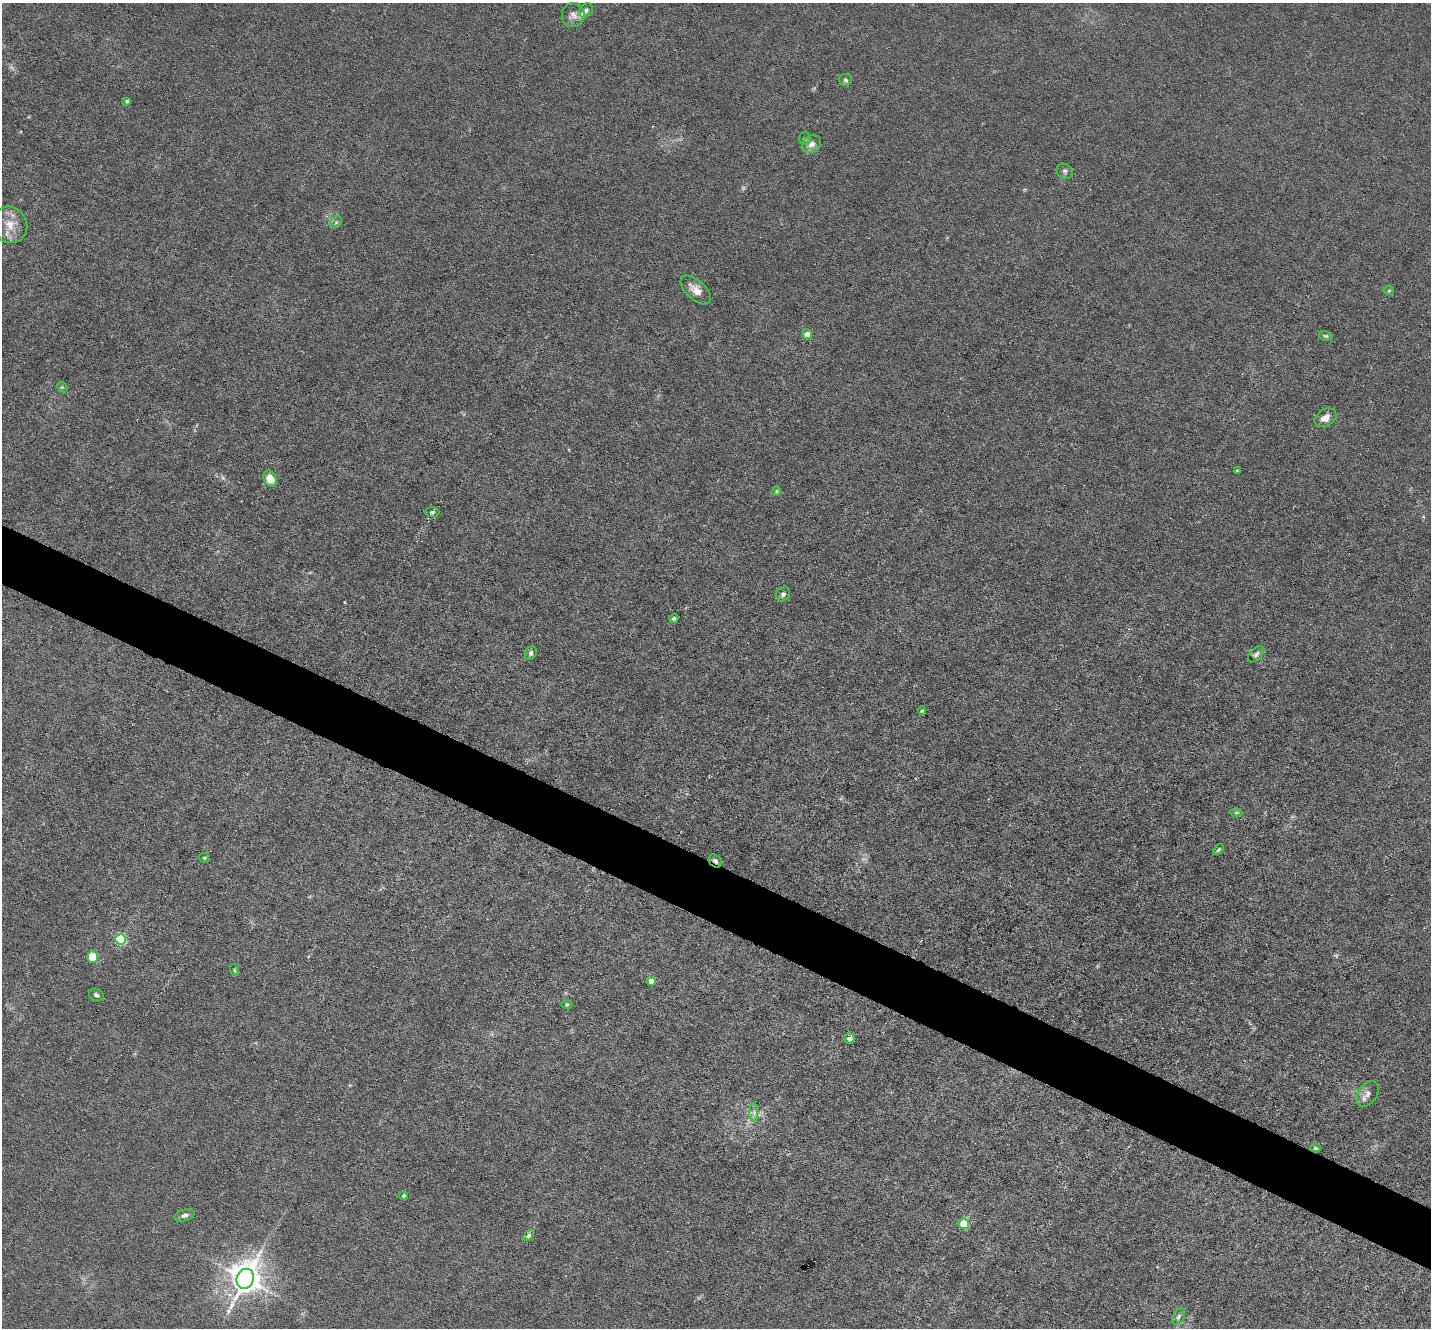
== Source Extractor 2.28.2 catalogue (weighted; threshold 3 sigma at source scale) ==
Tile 6 of 4 x 4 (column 2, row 2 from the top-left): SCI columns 1430-2858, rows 2795-4120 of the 5715 x 5726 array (HDU 1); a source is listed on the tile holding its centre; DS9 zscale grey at full resolution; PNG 1433 x 1330 px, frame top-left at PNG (2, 3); each listed source drawn as its Kron ellipse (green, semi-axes under 4 px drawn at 4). Shown black and unused: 5% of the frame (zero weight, under 3 of 6 exposures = <1% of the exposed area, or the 3 px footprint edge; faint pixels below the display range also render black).
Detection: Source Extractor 2.28.2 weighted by HDU 2 'WHT'; one run over the whole footprint, this tile lists its part. Background 0.0146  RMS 0.0037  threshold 0.0151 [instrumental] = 3 sigma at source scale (4.09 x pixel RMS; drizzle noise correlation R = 1.36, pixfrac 0.8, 0.05/0.05 arcsec/px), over >= 5 px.
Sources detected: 47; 2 too faint to see at this stretch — neither listed nor drawn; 1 inside a brighter listed object's ellipse — not listed separately; the other 44 listed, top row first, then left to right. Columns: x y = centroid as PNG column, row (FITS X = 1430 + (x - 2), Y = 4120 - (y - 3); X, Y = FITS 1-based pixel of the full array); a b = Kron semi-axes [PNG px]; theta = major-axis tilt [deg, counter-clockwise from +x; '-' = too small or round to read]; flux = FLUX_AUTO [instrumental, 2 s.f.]
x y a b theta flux
586 10 8 6 45 1.1
573 15 12 11 - 2.2
845 80 6 6 - 0.75
127 101 4 3 - 0.89
805 139 6 5 - 0.6
812 144 10 8 33 2.2
1065 171 8 7 - 0.87
336 222 6 5 - 0.72
10 225 18 17 - 5.6
696 290 19 9 -42 3.7
1389 290 5 4 - 0.45
807 334 5 4 - 4
1326 336 7 5 -14 0.57
62 387 6 4 -43 0.48
1325 418 12 8 31 2.9
1237 471 4 3 - 0.46
270 478 8 6 -62 5
776 491 5 4 - 0.49
432 512 7 5 0 0.71
783 594 8 6 48 1
674 618 4 4 - 0.6
531 653 7 5 64 0.87
1256 654 10 6 43 1
922 711 4 4 - 0.6
1236 813 6 4 1 0.58
1218 850 6 3 45 0.52
204 858 5 5 - 0.46
715 861 7 5 -40 0.98
121 939 5 5 - 36
92 957 6 5 - 9.2
234 970 6 3 -70 0.33
651 981 4 4 - 3.3
96 995 8 6 -25 0.91
567 1004 6 4 1 0.4
849 1039 5 5 - 1.3
1368 1094 14 9 57 2.1
754 1113 9 4 90 1.1
1315 1148 5 4 - 0.53
404 1196 4 4 - 0.65
184 1215 10 5 16 1.1
964 1224 5 5 - 16
528 1236 6 4 48 0.78
245 1279 10 8 68 570
1179 1317 9 5 59 0.88
Overlapping masked pixels (flux is a lower limit): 1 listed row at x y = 715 861